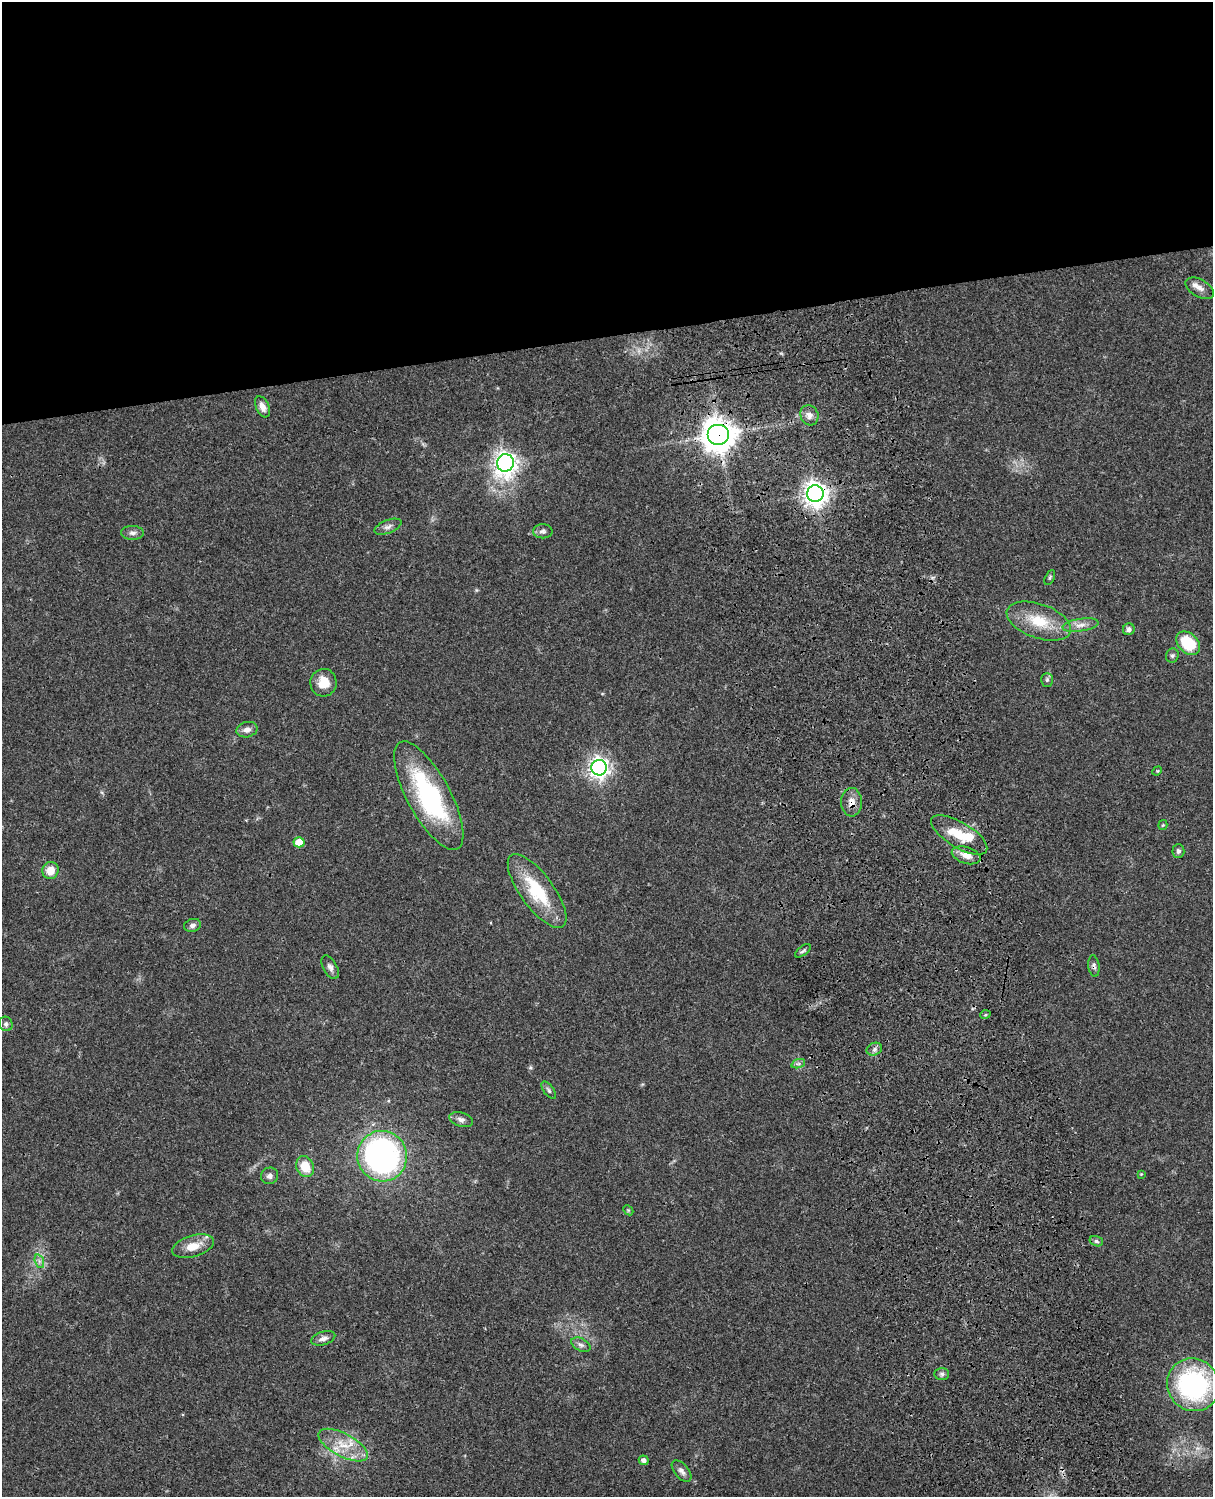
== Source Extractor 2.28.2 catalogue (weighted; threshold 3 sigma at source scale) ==
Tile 2 of 4 x 3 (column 2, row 1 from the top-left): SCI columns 1334-2544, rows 3267-4761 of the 5085 x 4926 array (HDU 1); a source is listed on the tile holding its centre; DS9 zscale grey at full resolution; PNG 1215 x 1499 px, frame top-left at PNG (2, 2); each listed source drawn as its Kron ellipse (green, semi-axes under 4 px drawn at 4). Shown black and unused: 23% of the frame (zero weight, under 3 of 4 exposures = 6% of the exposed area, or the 3 px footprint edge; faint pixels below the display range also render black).
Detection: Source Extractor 2.28.2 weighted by HDU 2 'WHT'; one run over the whole footprint, this tile lists its part. Background 0.0752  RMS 0.0058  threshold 0.0259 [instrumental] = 3 sigma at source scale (4.5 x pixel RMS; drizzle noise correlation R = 1.50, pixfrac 1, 0.05/0.05 arcsec/px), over >= 5 px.
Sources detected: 57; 3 inside a brighter object's white glare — neither listed nor drawn; the other 54 listed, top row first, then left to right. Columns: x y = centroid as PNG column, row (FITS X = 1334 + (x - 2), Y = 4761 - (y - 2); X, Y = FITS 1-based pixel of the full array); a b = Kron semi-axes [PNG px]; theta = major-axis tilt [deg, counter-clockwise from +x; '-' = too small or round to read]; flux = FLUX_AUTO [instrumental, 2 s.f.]
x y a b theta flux
1200 288 15 8 -29 4
262 407 11 6 -66 3.8
809 415 10 9 - 3.6
719 435 11 10 - 920
505 463 9 8 - 450
815 494 8 8 - 530
388 527 14 6 22 2.6
543 531 10 7 -1 1.9
132 533 11 7 -1 2.2
1050 577 8 4 63 0.98
1039 621 33 17 -19 20
1081 625 18 6 9 4.2
1129 629 6 5 - 1.8
1188 643 14 9 -45 23
1172 655 7 6 - 1.2
1047 680 7 5 88 1.2
324 683 14 13 - 9.7
247 730 10 7 12 3.2
599 768 8 7 - 330
1157 771 5 4 - 0.55
429 796 60 21 -61 82
851 802 14 10 88 5.5
1163 825 5 4 - 0.66
959 835 32 12 -31 16
299 842 5 5 - 11
1178 851 7 6 - 1.7
966 855 15 8 -17 5.6
50 870 9 8 - 7.3
537 891 44 16 -54 31
193 925 9 6 17 2.1
803 951 9 4 38 1.3
1094 966 11 5 -82 1.7
330 967 13 7 -62 2.6
985 1015 5 3 - 0.52
6 1024 7 6 - 1.5
874 1049 8 6 24 1.9
798 1064 7 4 18 1.3
549 1090 10 5 -53 1.4
461 1120 12 7 -18 2.7
382 1156 25 25 - 140
305 1167 11 8 -66 12
1141 1174 4 4 - 0.48
269 1176 9 8 - 2.5
628 1210 6 4 -44 0.7
1096 1241 7 5 -16 1.1
193 1246 21 10 17 9.6
39 1261 7 4 -72 1.5
323 1338 12 6 18 2.8
581 1345 10 6 -28 2
942 1374 7 6 - 1.6
1193 1385 27 25 -50 96
343 1445 27 11 -28 14
644 1460 5 4 - 2.5
682 1471 13 7 -49 2.8
Overlapping masked pixels (flux is a lower limit): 4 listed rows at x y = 719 435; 815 494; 851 802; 1094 966